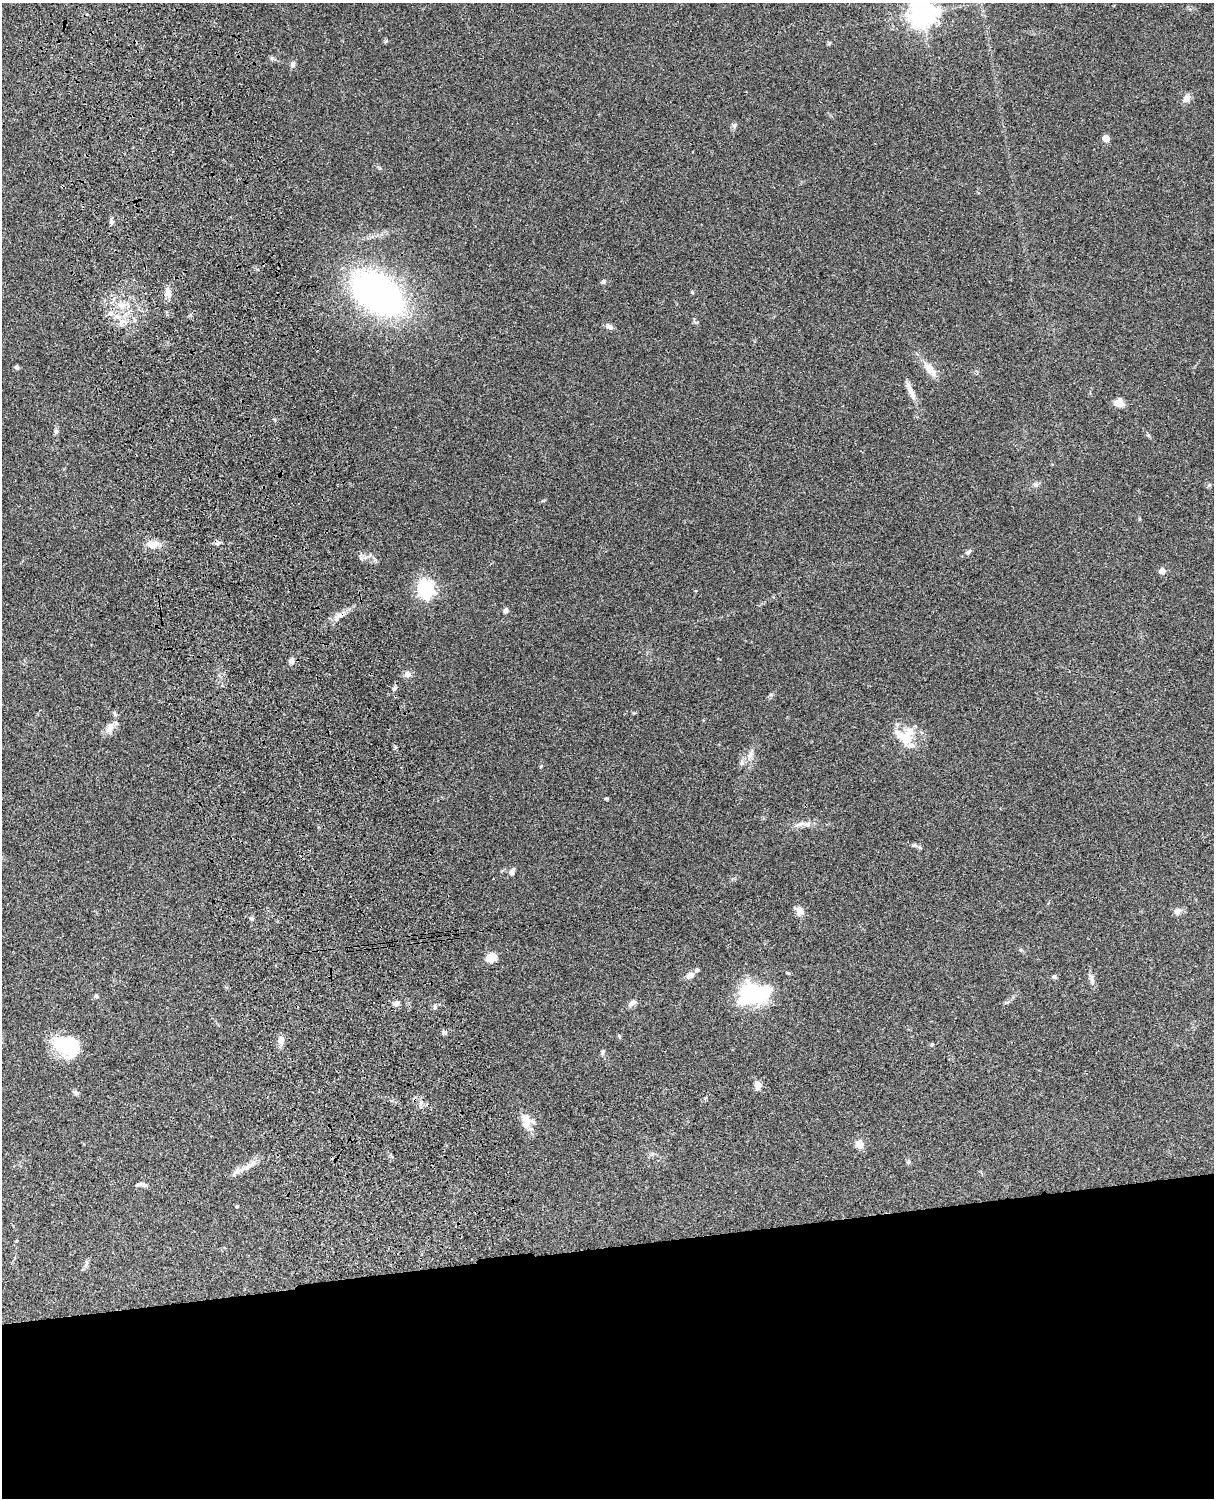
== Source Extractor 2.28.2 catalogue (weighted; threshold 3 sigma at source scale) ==
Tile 11 of 4 x 3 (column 3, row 3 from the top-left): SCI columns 2545-3756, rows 277-1772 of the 5087 x 4925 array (HDU 1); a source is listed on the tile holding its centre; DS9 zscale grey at full resolution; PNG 1216 x 1500 px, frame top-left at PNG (2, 3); no overlay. Shown black and unused: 17% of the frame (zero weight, under 3 of 4 exposures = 6% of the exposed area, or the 3 px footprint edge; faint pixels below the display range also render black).
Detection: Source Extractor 2.28.2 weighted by HDU 2 'WHT'; one run over the whole footprint, this tile lists its part. Background 0.0916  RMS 0.0062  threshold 0.0281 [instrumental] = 3 sigma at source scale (4.5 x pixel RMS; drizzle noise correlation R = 1.50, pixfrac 1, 0.05/0.05 arcsec/px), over >= 5 px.
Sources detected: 70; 1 cosmic-ray / hot-pixel residue — not listed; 6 inside a brighter listed object's ellipse — not listed separately; the other 63 listed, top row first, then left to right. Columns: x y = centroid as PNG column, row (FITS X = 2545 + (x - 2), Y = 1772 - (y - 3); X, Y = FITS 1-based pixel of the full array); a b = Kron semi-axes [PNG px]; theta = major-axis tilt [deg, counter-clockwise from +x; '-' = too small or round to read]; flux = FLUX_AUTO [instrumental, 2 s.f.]
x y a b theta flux
922 13 9 9 - 610
293 64 8 6 80 1.9
1187 98 11 9 39 3.2
734 126 7 6 - 1.3
1106 138 5 5 - 9.3
111 222 7 6 - 1.5
603 282 6 5 - 1.5
168 292 15 8 90 4
378 294 32 19 -37 320
121 305 10 7 14 3.9
121 322 9 8 - 3.6
609 327 11 6 -21 2.2
17 367 6 5 - 1.1
929 369 20 10 -45 6.7
911 391 20 7 -63 4.9
1119 403 10 9 - 5.7
56 431 7 6 - 1.2
1148 435 6 4 -46 0.87
1035 484 7 4 0 1.3
218 543 7 4 19 1.3
153 544 16 11 3 6.1
969 551 10 5 30 1.7
1162 571 5 5 - 5.3
425 589 7 7 - 220
506 611 6 5 - 1.7
291 661 8 7 - 2.3
407 674 8 8 - 3
110 728 17 9 63 5.1
905 739 23 18 -46 13
750 755 11 7 45 3.1
742 763 9 6 -87 2
541 766 5 4 - 0.58
606 798 5 4 - 0.69
807 824 10 7 12 2.9
914 845 9 5 -8 1.5
512 872 9 6 58 2.2
799 911 15 8 -47 3.9
1177 911 10 9 - 2.7
491 958 9 7 21 10
690 975 11 7 39 3.4
1054 977 7 5 -25 1.2
1091 978 11 6 -86 2.2
753 994 31 18 11 62
96 996 5 4 - 1.5
396 1003 9 6 15 1.9
632 1003 13 6 39 2.6
435 1007 6 5 - 1.2
445 1033 7 6 - 1.3
619 1036 6 4 -58 0.68
281 1040 10 8 89 3.5
932 1044 6 4 1 0.71
66 1046 30 19 -22 31
603 1052 8 4 76 1.2
758 1085 10 8 -64 3.8
76 1093 8 6 -34 1.5
526 1125 17 10 69 6
859 1144 12 10 -62 4.2
908 1162 6 5 - 1.2
247 1167 16 7 50 4.1
141 1184 16 4 0 2
237 1206 5 3 - 0.58
16 1241 4 4 - 0.51
86 1265 10 5 63 1.7
Isophote crosses this tile's border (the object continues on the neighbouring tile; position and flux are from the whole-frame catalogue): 1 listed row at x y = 922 13
Unlisted compact peaks at least as high as the median listed source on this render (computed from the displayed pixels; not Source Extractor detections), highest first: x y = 272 58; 252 919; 386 41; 771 695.